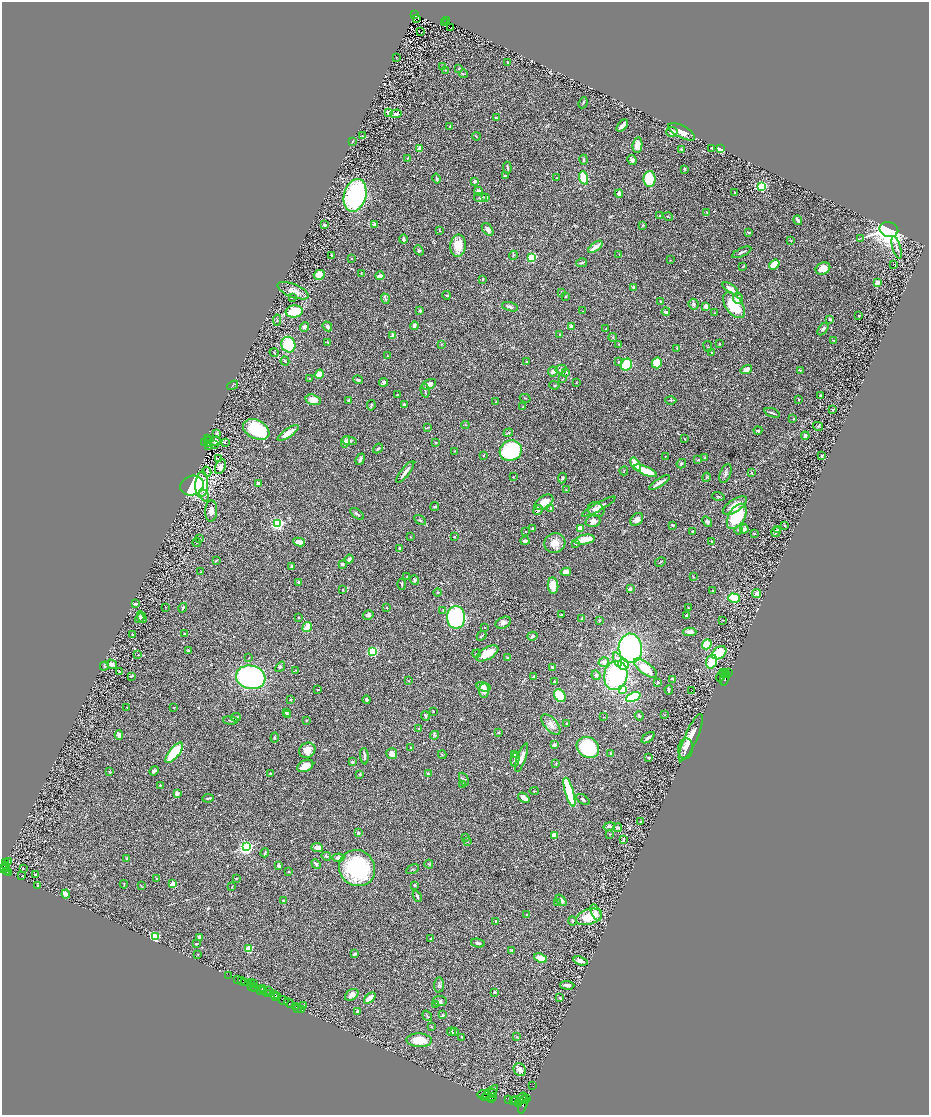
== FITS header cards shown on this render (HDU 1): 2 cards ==
NAXIS1  =                 1854
NAXIS2  =                 2225

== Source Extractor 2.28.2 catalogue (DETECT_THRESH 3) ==
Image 1854 x 2225 px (HDU 1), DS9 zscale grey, zoomed out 1/2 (1 PNG px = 2 x 2 image px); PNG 931 x 1117 px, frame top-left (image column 2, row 2225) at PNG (2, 2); each listed source drawn as its Kron ellipse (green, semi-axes under 4 px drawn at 4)
Background 0.523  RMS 0.024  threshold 0.0723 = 3 sigma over >= 5 px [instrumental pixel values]
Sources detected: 721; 69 cannot appear on this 1/2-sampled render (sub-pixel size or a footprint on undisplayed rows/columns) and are neither listed nor drawn; of the other 652, the 500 brightest by FLUX_AUTO listed and drawn (152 fainter detections omitted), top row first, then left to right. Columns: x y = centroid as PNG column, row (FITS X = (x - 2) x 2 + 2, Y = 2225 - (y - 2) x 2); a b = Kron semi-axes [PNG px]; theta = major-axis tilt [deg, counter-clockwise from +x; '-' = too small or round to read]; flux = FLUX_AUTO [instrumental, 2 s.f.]
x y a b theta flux
415 14 3 2 - 68
416 18 2 1 - 6.3
446 20 2 2 - 63
445 23 2 1 - 2.5
451 27 2 1 - 4.4
420 32 3 2 - 7.7
396 57 2 2 - 2.7
507 63 4 2 - 3.8
442 67 3 2 - 2.6
459 68 3 2 - 3.6
445 70 3 2 - 2.7
463 74 4 2 - 2.8
583 103 6 3 65 4.9
389 113 4 3 - 13
396 114 6 3 2 12
496 118 3 2 - 6.2
450 126 3 2 - 5
622 126 7 3 47 19
672 132 5 5 - 32
682 132 15 6 -28 37
362 136 3 2 - 2.7
476 136 4 3 - 4.3
352 141 3 2 - 3.5
637 145 7 5 80 48
712 148 3 2 - 8.4
419 149 4 3 - 21
681 149 2 2 - 27
720 149 2 2 - 290
407 159 4 2 - 3.6
584 160 5 2 - 7
632 160 5 4 - 12
507 168 6 2 -82 7
684 169 4 3 - 4.6
505 176 3 2 - 8.2
557 177 3 2 - 3.5
584 178 7 4 -73 110
436 179 5 3 - 7.3
650 179 8 6 -89 120
475 181 2 2 - 22
761 186 3 3 - 730
478 191 4 4 - 24
735 193 3 2 - 3.9
619 194 4 3 - 21
355 195 16 11 75 720
486 197 3 2 - 16
481 198 7 5 0 12
707 212 3 3 - 3.4
659 216 2 2 - 2.8
668 217 5 2 - 3.5
798 220 5 2 - 11
324 225 3 2 - 12
375 225 2 2 - 37
643 225 4 3 - 3.4
488 229 7 4 -50 18
889 230 9 7 -14 3100
440 231 3 2 - 3.3
749 232 4 2 - 5.4
860 238 3 2 - 3
403 239 4 3 - 14
791 240 2 2 - 6.5
458 246 11 8 82 81
595 247 8 3 37 46
897 247 11 3 -74 17
419 250 5 3 - 5.7
742 252 10 2 25 10
332 255 3 2 - 4.4
513 255 4 3 - 4.5
619 255 3 2 - 2.6
352 258 2 2 - 2.6
531 258 3 3 - 410
670 260 2 2 - 2.8
581 263 5 2 - 6.7
774 264 6 3 38 81
893 265 2 1 - 28
743 266 3 2 - 3.4
823 268 7 5 25 47
361 273 2 2 - 2.5
319 275 5 5 - 55
380 276 4 2 - 26
483 279 3 3 - 2.8
877 283 4 3 - 40
634 288 3 3 - 10
730 288 9 3 -34 32
293 291 17 6 -22 43
561 292 3 3 - 2.8
446 295 4 2 - 3.7
565 296 4 2 - 2.8
292 298 3 3 - 5
385 299 5 4 - 7.6
738 299 5 5 - 33
661 301 4 3 - 7.9
693 304 5 5 - 11
734 305 14 8 -55 160
706 306 3 3 - 25
510 307 8 4 -16 13
294 311 8 6 6 170
420 311 3 2 - 6.8
583 311 2 1 - 2.6
666 312 4 3 - 13
715 313 4 2 - 3.4
859 315 2 2 - 4
830 319 3 2 - 7.1
277 320 5 2 - 4.1
327 326 5 3 - 13
414 326 4 3 - 25
571 326 2 2 - 63
304 327 5 4 - 11
605 329 4 2 - 2.8
823 329 7 4 52 11
560 334 2 2 - 2.6
393 336 2 2 - 74
613 337 4 3 - 5
834 341 3 2 - 3.8
327 342 3 2 - 2.6
441 344 3 2 - 2.7
619 344 2 2 - 5.5
719 344 3 3 - 2.9
288 345 8 7 - 200
708 346 5 1 - 2.8
677 348 3 2 - 6
712 352 3 2 - 3.7
274 353 5 3 - 4.5
387 356 3 2 - 2.9
285 361 4 3 - 6.8
527 362 3 2 - 3.1
618 362 2 2 - 6.4
657 363 5 5 - 65
626 365 6 5 - 140
561 369 5 3 - 5.8
746 369 6 4 16 23
800 370 4 3 - 4.8
553 371 5 4 - 18
566 372 2 2 - 6.8
319 374 5 4 - 47
309 379 4 2 - 4.5
563 379 3 2 - 2.5
358 380 5 3 - 7.8
383 382 4 3 - 9.6
576 382 2 2 - 3.7
429 384 8 4 24 20
232 385 6 2 35 3
554 385 5 3 - 5.7
425 391 7 2 -76 6.2
397 395 2 2 - 2.9
821 396 3 3 - 5.3
525 398 5 2 - 3.2
798 399 3 2 - 2.5
313 400 8 5 -15 49
349 400 3 3 - 9.7
671 400 5 2 - 4
496 402 2 2 - 7.2
404 404 2 2 - 19
371 405 5 2 - 6.6
523 407 4 2 - 2.7
832 410 3 3 - 4.7
772 413 8 2 -19 8.6
793 419 3 2 - 2.8
465 425 4 3 - 3.4
818 426 5 3 - 4.7
427 428 4 2 - 3.7
256 429 14 9 -27 280
758 430 4 3 - 7.2
288 433 12 3 34 53
508 433 5 3 - 5.3
217 434 4 3 - 6
805 436 4 3 - 19
207 439 4 3 - 350
685 439 3 2 - 3.8
208 441 3 2 - 470
215 441 6 4 18 12
349 441 8 4 -8 10
205 442 3 2 - 480
225 442 2 1 - 97
345 442 6 4 76 18
208 443 3 1 - 120
436 443 3 2 - 2.8
214 444 2 1 - 3.6
208 445 3 2 - 280
378 448 5 3 - 7.8
454 451 2 2 - 3
511 451 11 10 - 410
484 456 3 2 - 2.9
822 456 2 2 - 7.3
665 457 4 2 - 2.8
218 458 4 3 - 5.5
705 458 3 2 - 5.2
360 459 6 3 68 9.2
698 460 3 3 - 3.7
636 464 7 3 -56 120
681 464 5 3 - 6.8
220 467 8 5 64 36
624 471 4 3 - 3.8
646 471 12 4 -23 110
207 472 5 3 - 4.2
405 472 13 2 52 26
752 473 3 2 - 4
725 474 10 5 69 14
513 477 2 2 - 2.6
706 477 5 3 - 3.9
562 478 5 4 - 7.4
660 483 12 2 32 25
202 484 13 6 86 50
258 484 2 2 - 58
192 486 12 9 18 490
566 490 2 2 - 2.5
204 495 7 2 -64 6.8
718 496 6 2 -14 3.5
544 502 10 6 34 59
599 506 19 4 29 24
735 506 14 6 34 61
435 507 4 3 - 5.2
551 508 3 2 - 4.3
538 510 5 4 - 14
596 510 8 7 - 26
211 511 10 6 88 35
357 514 8 3 -35 10
737 516 14 8 59 260
637 519 7 5 45 23
420 520 6 3 -31 6.1
593 521 7 5 15 20
707 522 6 4 -51 9.7
278 524 3 3 - 890
673 525 4 2 - 4.1
785 525 2 2 - 4.1
580 528 4 3 - 54
532 529 3 3 - 6.9
744 529 4 3 - 28
777 529 4 2 - 3.8
739 530 4 3 - 7.3
526 531 2 2 - 8.1
693 531 3 3 - 7.8
776 532 5 3 - 12
754 533 3 2 - 4.5
410 537 2 2 - 6.5
454 537 2 2 - 6.4
199 538 4 2 - 3.1
585 540 10 4 10 78
525 541 4 3 - 15
712 541 3 2 - 7.3
299 542 6 3 -9 27
197 543 4 2 - 3.3
555 543 11 9 16 54
575 544 3 2 - 6.2
400 549 4 3 - 14
349 559 4 3 - 18
216 561 4 2 - 7.4
660 562 5 2 - 4.8
342 564 4 3 - 6.6
292 566 3 3 - 8.9
201 572 2 2 - 4.5
566 572 5 4 - 21
406 577 3 2 - 2.8
693 577 2 2 - 3.2
414 580 5 4 - 8.8
298 582 3 3 - 6.4
402 584 6 2 87 7.3
553 586 8 5 -84 82
630 589 4 3 - 8.4
343 590 4 2 - 3.1
713 591 3 2 - 3.3
438 592 4 2 - 4
757 594 4 4 - 20
734 598 6 4 -16 130
135 604 4 2 - 3.8
166 607 2 2 - 2.8
183 608 5 3 - 5.5
387 608 2 2 - 5.8
688 608 2 2 - 5.8
443 610 3 2 - 3.4
368 615 5 4 - 10
561 615 4 3 - 3.8
686 616 3 3 - 8.5
142 617 6 3 -61 7.4
456 617 11 9 -90 570
140 618 5 3 - 5.3
299 618 2 2 - 4.5
582 618 3 3 - 5.2
600 620 3 3 - 4.4
722 620 3 2 - 3.8
503 623 8 5 27 19
307 627 5 3 - 90
484 627 2 2 - 3.1
690 632 6 4 0 27
132 634 2 2 - 3.9
185 634 3 2 - 8.1
481 636 5 2 - 5.9
532 636 5 4 - 10
707 644 5 4 - 84
630 648 15 11 -84 970
188 650 3 3 - 5.5
373 651 3 3 - 510
487 653 12 6 30 93
719 653 8 5 37 160
477 654 4 2 - 3.7
138 655 3 2 - 2.6
249 658 3 2 - 2.6
507 658 2 2 - 15
617 660 7 4 -74 20
604 662 5 4 - 24
711 662 7 5 71 93
112 664 5 4 - 23
623 664 5 5 - 64
104 666 5 3 - 4.5
280 667 6 4 51 7.3
552 667 2 2 - 27
645 668 14 6 -37 110
295 670 3 2 - 2.8
119 672 4 3 - 3.7
728 672 4 2 - 1200
723 673 3 2 - 1300
725 673 3 2 - 1500
727 674 2 1 - 790
596 675 5 4 - 9
616 675 14 11 80 530
131 676 3 2 - 4.8
721 676 5 2 - 2600
251 677 15 11 -13 780
533 677 2 2 - 30
673 679 3 2 - 5.1
725 679 7 3 72 4800
408 681 3 2 - 2.7
554 681 2 2 - 13
657 682 3 2 - 10
484 687 7 4 -16 30
318 690 2 2 - 3.9
484 690 7 5 85 31
623 690 3 3 - 160
669 690 5 3 - 6.2
691 691 2 1 - 32
560 696 7 5 -57 220
633 697 7 4 23 250
291 700 3 2 - 4.3
367 700 4 3 - 7.9
127 707 2 2 - 3.4
174 707 2 2 - 4.5
287 712 4 3 - 11
433 712 3 2 - 2.8
287 715 3 3 - 6.8
664 715 2 2 - 2.8
425 716 5 3 - 11
639 716 5 3 - 8.5
236 717 5 3 - 6.5
603 717 2 1 - 3.9
230 720 7 2 -4 4.2
306 720 3 2 - 3.2
551 724 12 6 -48 32
567 724 3 2 - 5.4
418 729 3 2 - 2.9
498 732 3 2 - 2.8
119 735 5 4 - 25
434 735 4 4 - 6.6
275 738 5 4 - 4.8
648 738 7 2 36 15
691 738 25 6 66 79
554 744 2 2 - 36
411 747 2 2 - 3.2
588 747 12 10 -38 310
686 749 10 7 81 26
307 750 8 7 - 46
174 753 12 5 50 250
611 753 3 2 - 5.6
392 754 5 5 - 27
515 754 4 3 - 14
442 755 4 2 - 3.5
364 756 8 2 -85 15
522 757 15 4 71 33
649 758 4 2 - 7.4
515 760 7 4 78 9.3
352 762 3 3 - 9.8
556 763 3 2 - 2.7
305 766 8 5 26 57
154 771 5 3 - 14
110 772 4 3 - 4.6
270 773 3 3 - 3.7
359 774 3 3 - 3.2
428 774 2 2 - 28
464 779 7 3 -66 7.1
160 785 3 3 - 4.4
462 785 3 2 - 4.1
534 791 4 2 - 3.4
569 792 15 4 -74 330
177 794 3 3 - 15
208 798 6 2 9 7.3
524 798 6 3 -38 31
583 799 7 3 -33 8.7
641 821 2 2 - 17
609 826 6 3 12 12
618 828 4 3 - 8.5
358 833 3 3 - 12
610 834 4 2 - 2.5
554 835 2 2 - 75
466 837 3 2 - 2.5
623 840 3 2 - 3.8
467 842 3 2 - 2.6
246 847 3 3 - 1300
317 847 6 4 -6 31
265 853 4 2 - 9.3
326 856 5 3 - 4.4
338 858 6 3 5 21
127 859 3 3 - 7
5 862 4 2 - 87
8 862 3 3 - 3.8
316 864 5 3 - 11
429 864 4 3 - 5
6 865 3 3 - 450
279 866 3 2 - 21
5 867 5 1 - 600
357 868 18 17 - 510
3 869 4 2 - 700
23 869 2 1 - 110
412 869 7 2 27 3.6
6 871 4 2 - 280
289 872 3 2 - 2.5
9 873 3 2 - 230
36 874 3 2 - 8
22 876 3 2 - 2.7
236 878 2 2 - 4
157 879 4 3 - 3.6
124 884 4 2 - 3
173 884 2 2 - 95
415 885 3 3 - 6.4
38 886 2 2 - 6
141 886 4 2 - 2.8
232 887 2 2 - 2.8
66 894 4 3 - 35
417 896 6 2 -67 10
561 900 6 4 -51 15
284 901 3 2 - 6.9
558 902 2 2 - 21
596 913 8 4 -65 18
527 914 2 2 - 5.5
589 917 13 7 19 140
496 921 3 2 - 3.6
572 921 5 3 - 7.6
155 937 3 3 - 380
199 937 3 3 - 16
430 939 3 3 - 3.2
478 943 7 3 -12 10
196 944 3 2 - 4.3
249 948 3 3 - 270
512 950 3 3 - 3.3
198 954 3 1 - 2.7
354 954 4 2 - 8.9
540 958 7 4 -25 45
581 961 7 3 -18 26
228 975 3 1 - 21
237 979 2 2 - 180
241 981 2 1 - 410
245 982 3 2 - 68
251 982 2 1 - 15
254 984 2 1 - 210
439 985 7 5 84 10
567 985 7 3 -3 24
252 986 2 1 - 25
255 987 3 2 - 510
262 989 2 1 - 500
264 990 3 2 - 390
269 990 2 1 - 260
261 991 4 2 - 250
495 992 3 3 - 4.6
267 994 3 2 - 220
274 995 3 2 - 840
352 995 7 5 37 28
276 996 2 1 - 210
277 997 3 2 - 430
370 998 7 4 43 53
560 998 2 2 - 5.6
283 1000 5 2 - 620
440 1001 7 5 -7 9
289 1003 5 2 - 760
303 1005 2 2 - 17
436 1005 2 2 - 11
296 1007 2 1 - 51
298 1008 2 1 - 38
301 1010 2 1 - 14
358 1011 2 2 - 23
443 1015 4 2 - 2.9
427 1016 6 2 -54 3.5
431 1027 3 2 - 3.6
451 1032 4 3 - 14
455 1032 3 3 - 3.5
462 1037 4 3 - 5.2
517 1037 3 2 - 4
419 1040 13 7 -2 100
520 1070 7 5 -54 30
533 1086 2 1 - 12
489 1093 10 2 42 3900
493 1093 4 3 - 2500
483 1094 6 3 4 6400
493 1096 3 2 - 1400
487 1097 2 2 - 2300
521 1098 6 2 53 1900
492 1099 4 2 - 2300
509 1099 2 1 - 150
524 1099 4 2 - 2400
527 1099 3 2 - 900
514 1101 3 2 - 2500
516 1101 5 4 - 6100
518 1103 2 1 - 1500
523 1104 10 4 73 4400
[152 fainter detections neither listed nor drawn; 69 sub-pixel or undisplayed-footprint detections neither listed nor drawn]